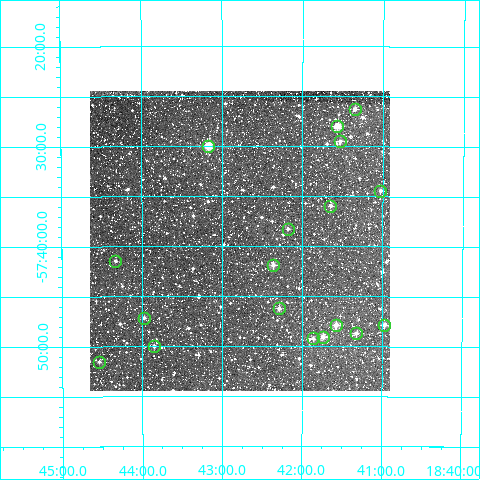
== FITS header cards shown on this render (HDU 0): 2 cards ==
NAXIS1  =                  300
NAXIS2  =                  300

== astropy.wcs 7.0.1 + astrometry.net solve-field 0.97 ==
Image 300 x 300 px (HDU 0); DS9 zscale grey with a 90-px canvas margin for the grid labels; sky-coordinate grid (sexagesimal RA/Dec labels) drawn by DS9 from the SOLVED WCS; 18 Tycho-2 reference stars matched to detected sources circled (green)
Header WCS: RA---TAN/DEC--TAN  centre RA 18:42:47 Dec -57:39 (280.69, -57.66 deg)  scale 6 arcsec/px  FOV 30.0' x 30.0'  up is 0 deg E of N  parity normal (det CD < 0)
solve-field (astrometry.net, Tycho-2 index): VERIFIED the header's WCS against the Tycho-2 star catalogue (verified at 2 index scales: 10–18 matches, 0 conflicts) and refined it, rather than solving blind
Solved WCS: RA---TAN-SIP/DEC--TAN-SIP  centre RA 18:42:47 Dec -57:39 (280.70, -57.66 deg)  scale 6 arcsec/px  FOV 30.0' x 30.0'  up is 0 deg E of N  parity normal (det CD < 0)
The solver's refit moves the header's centre by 0.69 arcsec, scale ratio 1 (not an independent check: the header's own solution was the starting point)
Tycho-2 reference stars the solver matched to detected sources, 18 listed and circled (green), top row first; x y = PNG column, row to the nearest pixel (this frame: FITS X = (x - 90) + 1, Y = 300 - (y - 91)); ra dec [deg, ICRS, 3 dp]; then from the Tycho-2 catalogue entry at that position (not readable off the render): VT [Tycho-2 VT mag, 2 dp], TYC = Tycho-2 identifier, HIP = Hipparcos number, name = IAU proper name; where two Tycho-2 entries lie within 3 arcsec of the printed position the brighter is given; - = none
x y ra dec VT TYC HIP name
355 109 280.338 -57.438 11.25 8766-637-1 - -
337 126 280.391 -57.466 10.12 8766-885-1 - -
340 141 280.383 -57.491 11.15 8766-447-1 - -
208 146 280.791 -57.499 9.36 8766-1101-1 91808 -
380 191 280.257 -57.573 11.31 8766-907-1 - -
330 206 280.412 -57.599 11.52 8766-862-1 - -
288 229 280.545 -57.638 11.57 8766-1029-1 - -
115 261 281.082 -57.691 12.00 8766-1118-1 - -
273 265 280.590 -57.698 10.40 8766-1132-1 - -
279 308 280.572 -57.770 11.27 8766-272-1 - -
144 318 280.994 -57.785 11.57 8766-366-1 - -
336 325 280.394 -57.798 10.12 8766-544-1 - -
384 325 280.243 -57.797 11.24 8766-486-1 - -
356 333 280.330 -57.811 10.77 8766-266-1 - -
323 337 280.435 -57.817 10.60 8766-588-1 - -
313 338 280.464 -57.820 11.54 8766-814-1 - -
154 346 280.963 -57.833 10.71 8766-394-1 - -
99 362 281.135 -57.858 12.20 8766-74-1 - -